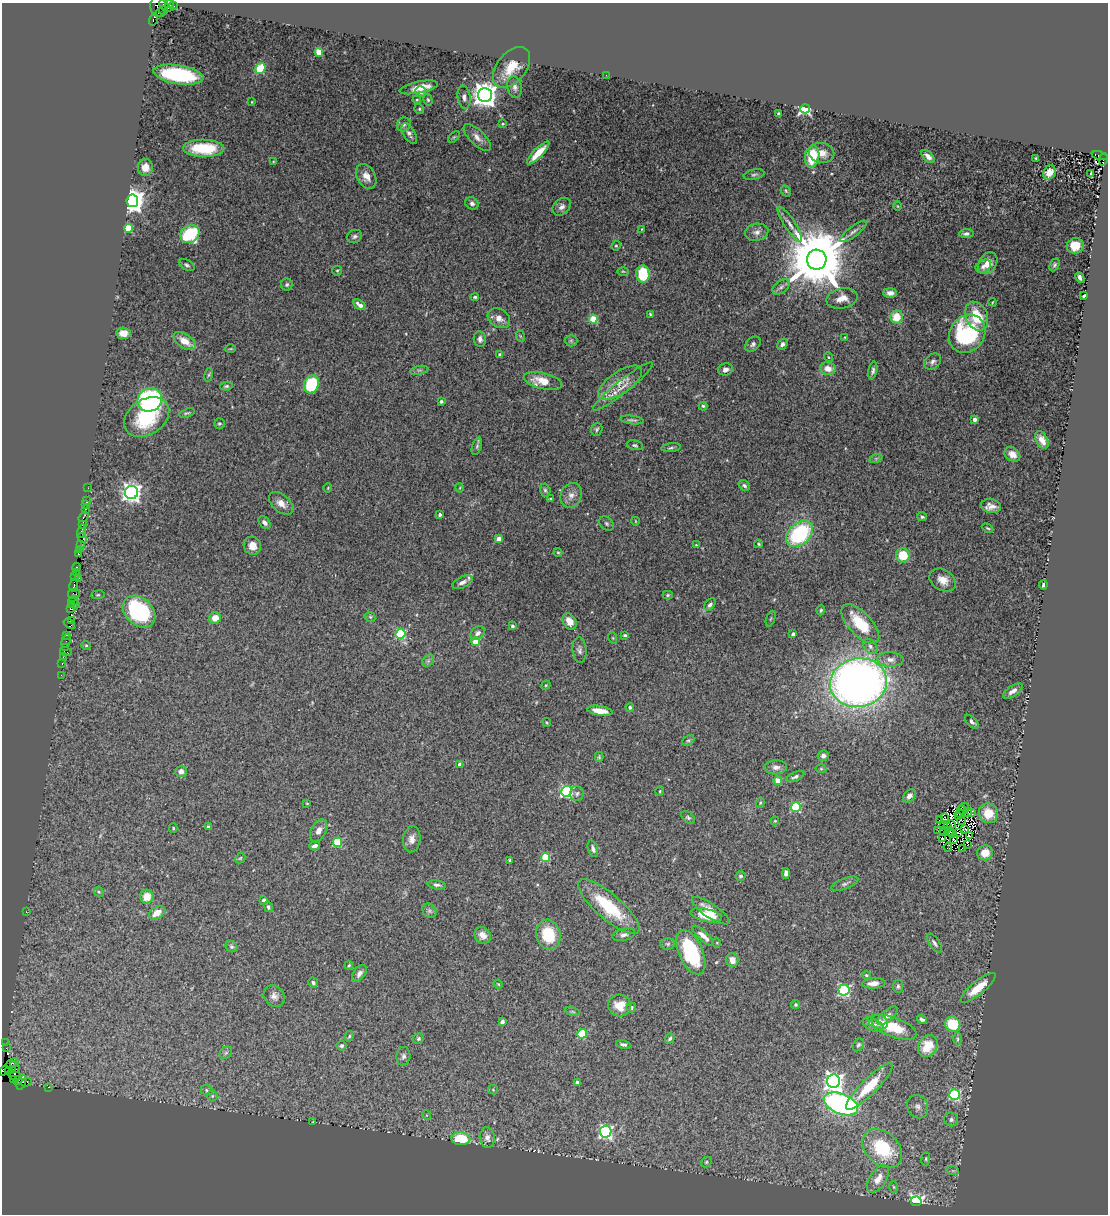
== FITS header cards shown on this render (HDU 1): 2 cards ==
NAXIS1  =                 1106
NAXIS2  =                 1212

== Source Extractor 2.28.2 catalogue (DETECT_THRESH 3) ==
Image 1106 x 1212 px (HDU 1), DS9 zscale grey, 1 PNG px = 1 image px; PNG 1110 x 1216 px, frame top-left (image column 1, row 1212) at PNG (2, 3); each listed source drawn as its Kron ellipse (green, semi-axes under 4 px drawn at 4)
Background 0.959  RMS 0.039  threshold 0.116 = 3 sigma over >= 5 px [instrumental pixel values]
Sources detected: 349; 3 with non-positive FLUX_AUTO (blend fragments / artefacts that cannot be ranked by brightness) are neither listed nor drawn; the other 346 listed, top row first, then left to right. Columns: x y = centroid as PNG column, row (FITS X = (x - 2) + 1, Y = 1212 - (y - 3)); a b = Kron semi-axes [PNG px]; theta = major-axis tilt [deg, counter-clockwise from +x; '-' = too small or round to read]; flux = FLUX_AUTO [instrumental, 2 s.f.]
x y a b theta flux
164 5 5 3 - 140
170 5 6 4 71 130
174 6 3 2 - 49
158 7 10 8 -86 260
163 10 4 2 - 260
160 13 4 2 - 660
153 20 6 3 74 180
319 52 4 4 - 85
511 67 23 14 51 62
260 69 6 4 54 160
178 75 25 9 -9 230
606 75 2 2 - 1.3
419 87 20 6 11 35
515 87 11 7 -78 12
421 92 6 5 - 8.8
485 95 7 7 - 2900
464 97 11 6 -81 11
417 100 4 4 - 2.6
428 100 6 4 -73 4.3
252 102 4 3 - 2.5
419 109 5 4 - 3.8
805 109 5 4 - 430
779 114 3 3 - 4.1
404 124 7 6 - 7.5
503 124 4 3 - 2.6
409 134 12 6 -59 9.9
454 137 7 4 44 3.5
477 137 17 7 -45 18
204 148 20 8 -1 93
538 153 15 4 46 39
822 153 12 10 -11 26
1100 155 8 3 -11 460
812 157 11 7 82 110
928 157 8 4 -44 14
1036 158 3 3 - 2.5
1103 160 6 4 81 900
273 162 3 3 - 2.1
145 167 8 7 - 24
1049 172 7 6 - 18
1091 173 3 3 - 7.7
754 175 10 5 11 6
366 176 13 9 -62 21
786 191 6 4 -49 3.9
132 201 6 6 - 2900
472 203 7 6 - 7.8
898 206 5 3 - 2
562 207 10 7 43 13
790 224 20 5 -57 17
129 228 4 4 - 110
642 229 3 2 - 1.5
853 231 16 5 37 12
757 232 12 8 11 14
190 234 10 8 35 190
966 234 7 4 4 7.4
355 236 8 6 26 7.3
616 246 5 4 - 3.3
1075 246 8 7 - 38
817 260 10 9 - 29000
988 263 12 8 58 27
187 265 8 5 -30 5.9
1054 265 7 4 65 5
983 266 8 6 32 9.9
337 271 5 4 - 3.3
623 271 5 3 - 2.9
643 274 8 6 -84 110
1080 277 5 3 - 7.4
287 285 6 6 - 5.4
781 287 10 6 38 9.2
890 293 7 4 -3 13
1084 296 4 2 - 3.1
475 297 4 3 - 3.8
842 298 16 10 12 26
993 302 4 2 - 1.9
360 305 7 4 -35 13
650 314 3 3 - 2.5
977 316 15 10 -67 76
897 317 6 6 - 51
499 318 12 9 -31 20
593 319 4 4 - 97
123 333 7 5 -5 29
967 334 20 17 53 310
520 336 6 3 -71 3
845 337 3 2 - 1.5
480 339 8 6 -83 9.6
185 341 13 6 -33 36
571 341 6 6 - 4.7
753 344 9 6 43 8
782 344 6 4 51 7.9
230 349 5 3 - 2.4
500 355 3 3 - 8.5
828 357 5 3 - 2.6
933 361 9 7 40 9.8
725 369 7 6 - 12
828 369 8 6 -8 27
419 370 9 3 12 5.2
873 371 9 4 78 7.2
209 375 7 3 81 3.2
543 381 19 8 -14 47
620 383 25 11 35 48
311 384 9 7 69 130
226 386 6 4 8 4.1
623 386 37 6 38 36
150 400 12 11 - 540
441 401 3 3 - 4.6
703 406 4 4 - 3.8
187 413 8 4 17 4.1
147 417 24 17 33 160
974 419 4 3 - 18
632 420 12 3 -7 5.9
219 424 5 5 - 4.3
597 429 6 5 - 5
1042 440 9 5 -62 22
635 445 8 4 -11 4.4
477 446 9 4 72 5.6
671 448 10 3 7 5.1
1012 454 8 6 -36 19
876 458 7 4 19 4.9
744 486 6 4 -35 5.6
88 488 2 2 - 11
328 488 5 3 - 2.1
460 488 4 3 - 2.1
545 490 6 5 - 5.7
132 492 6 6 - 1300
571 495 13 10 66 20
550 499 4 2 - 1.9
86 500 3 3 - 29
281 503 14 8 -41 21
85 505 2 2 - 12
991 506 10 7 -12 17
86 509 3 2 - 45
440 514 3 3 - 7.4
83 517 6 3 54 41
922 517 5 4 - 4.4
635 521 4 3 - 2
265 523 7 5 -48 9.5
606 523 8 6 -45 5.5
82 524 4 3 - 110
988 528 6 3 -26 3.1
81 531 7 3 76 120
800 534 15 10 44 260
82 538 6 2 -45 170
499 539 4 4 - 30
758 544 4 3 - 2.7
80 545 2 2 - 27
696 545 4 4 - 2.3
252 546 9 8 - 21
79 550 3 2 - 80
558 552 4 4 - 2.7
78 554 3 3 - 56
903 555 7 7 - 72
76 567 4 3 - 95
76 572 2 2 - 55
75 577 4 2 - 43
79 578 4 2 - 110
943 580 14 10 -31 28
462 582 11 5 26 14
74 585 6 3 80 230
1043 585 4 3 - 5.6
74 594 6 5 - 97
98 595 6 3 8 2.8
668 595 5 4 - 3.5
73 601 5 2 - 51
72 604 3 2 - 63
76 604 3 3 - 6.9
710 605 7 4 51 8
71 609 4 3 - 92
821 610 5 4 - 4.4
139 612 18 13 -42 260
370 617 5 4 - 3.8
215 618 6 5 - 26
771 619 8 2 68 2.7
71 620 3 2 - 20
569 621 9 6 -59 24
69 624 6 2 -36 74
860 624 25 11 -47 95
512 626 4 3 - 6.5
478 633 8 5 42 11
400 634 5 5 - 180
793 634 4 4 - 6.5
66 635 3 3 - 45
625 635 4 3 - 4
613 638 6 3 -71 2.4
66 641 7 3 74 40
476 642 4 4 - 73
86 645 4 4 - 3.1
870 646 8 6 -53 8.5
65 647 3 2 - 31
579 650 13 7 -84 9.7
66 652 6 2 -18 110
63 657 2 2 - 28
890 659 13 7 -2 18
428 661 7 5 46 5.5
62 663 3 2 - 78
61 675 2 2 - 16
858 683 29 24 10 2100
546 685 5 4 - 2.6
1013 691 11 5 34 13
630 707 4 4 - 4.2
600 711 12 4 -9 29
547 722 4 3 - 2.4
972 722 8 4 -45 7.9
688 740 6 4 27 4.2
823 756 6 5 - 8
599 757 5 4 - 3.5
460 765 4 4 - 22
776 767 11 7 2 12
821 769 5 3 - 2.5
181 771 6 5 - 12
795 777 9 4 23 6.9
778 781 4 4 - 49
567 791 5 5 - 410
660 791 5 3 - 2.6
577 793 7 6 - 7.2
909 796 7 5 48 12
307 803 3 3 - 2.2
760 803 5 4 - 3.4
796 807 5 5 - 170
964 807 5 2 - 0.17
962 810 5 2 - 1.4
967 813 2 2 - 3.6
972 813 4 2 - 1.9
988 813 10 9 - 53
960 814 4 2 - 0.68
958 817 3 2 - 2.8
688 818 8 5 -38 5.2
944 818 3 3 - 1.5
940 819 3 2 - 3.2
775 821 4 4 - 2.2
961 821 2 2 - 1.1
951 824 4 2 - 0.72
944 826 3 2 - 2.5
947 826 3 2 - 2.8
208 827 4 3 - 3.9
173 828 5 4 - 3.1
944 830 3 2 - 2.9
965 830 3 2 - 1.4
319 831 12 7 61 15
937 831 3 2 - 2.3
949 831 4 2 - 2.3
958 832 4 2 - 4.8
952 834 3 2 - 2
969 836 3 2 - 1.8
412 839 13 8 81 19
943 839 2 2 - 2
954 840 4 2 - 1.6
337 842 5 4 - 110
967 845 3 2 - 15
315 846 5 4 - 10
948 847 4 2 - 2.4
962 848 2 2 - 2.8
593 849 9 5 -73 8.7
985 853 8 7 - 39
240 858 6 4 45 3.4
546 858 4 4 - 120
509 860 4 3 - 2.4
786 873 5 4 - 10
740 876 5 5 - 5.5
845 884 14 5 20 8.5
437 885 9 4 -8 7.1
99 892 5 4 - 3.4
147 897 7 6 - 32
264 900 4 4 - 6.4
268 907 5 4 - 5.4
609 907 39 12 -41 150
429 911 8 6 -46 6.4
711 911 22 7 -34 36
26 912 3 2 - 7.7
157 913 9 6 33 27
706 915 16 6 -13 56
483 935 9 7 -45 22
548 935 15 12 -75 98
624 935 11 6 13 10
703 936 14 5 -42 17
717 943 5 3 - 2.3
934 943 11 5 -56 7.8
668 944 7 5 1 5.7
231 946 6 5 - 5.1
691 952 24 12 -66 180
732 960 7 6 - 21
349 965 4 3 - 2.4
359 973 9 6 54 13
866 975 4 3 - 2.7
313 983 5 4 - 6.5
874 983 12 5 3 20
498 984 4 3 - 2.4
898 986 6 5 - 5.4
978 988 22 6 39 55
844 990 5 5 - 370
274 996 11 9 -47 15
796 1004 4 4 - 4.2
620 1006 11 11 - 42
631 1007 5 5 - 6
573 1012 8 3 -19 4.2
887 1016 12 5 40 11
922 1019 5 4 - 6.3
502 1021 4 3 - 11
880 1022 8 7 - 12
953 1024 8 7 - 86
873 1025 11 6 -25 13
892 1027 26 9 -19 85
582 1034 5 4 - 130
349 1036 5 4 - 3.4
418 1039 5 5 - 4.9
670 1039 5 4 - 4.2
958 1039 6 4 90 4.6
6 1043 2 2 - 18
624 1044 7 4 -12 6.5
858 1045 7 5 60 5.2
341 1046 5 4 - 4.6
928 1046 12 9 57 45
6 1048 2 2 - 15
226 1053 7 5 44 5
403 1056 9 7 85 8.3
12 1063 7 3 23 160
15 1067 6 3 -65 580
12 1069 3 3 - 580
4 1071 6 4 34 210
9 1072 4 3 - 280
15 1075 8 2 -16 88
14 1079 3 2 - 54
18 1081 4 3 - 190
834 1081 7 6 - 1300
22 1082 8 3 69 110
26 1082 5 3 - 130
577 1082 3 3 - 4.1
869 1086 32 8 45 91
48 1087 2 2 - 9.7
207 1090 6 5 - 4.6
493 1090 5 4 - 3
954 1095 5 5 - 250
212 1096 5 5 - 4.1
841 1104 18 10 -22 700
918 1107 12 10 -62 15
426 1115 5 3 - 2.1
951 1119 7 6 - 8.4
313 1122 3 2 - 1.8
606 1132 6 6 - 520
487 1138 10 7 -83 14
461 1139 9 6 -8 88
882 1148 22 16 -44 170
926 1159 6 3 82 3.5
706 1162 6 4 47 4.1
953 1171 6 4 -18 3.3
878 1179 15 8 56 31
894 1187 6 4 -88 3.3
916 1201 5 5 - 540
At the frame edge (FLAGS 8, measured only in part): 1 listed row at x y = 164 5
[3 non-positive-flux detections neither listed nor drawn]